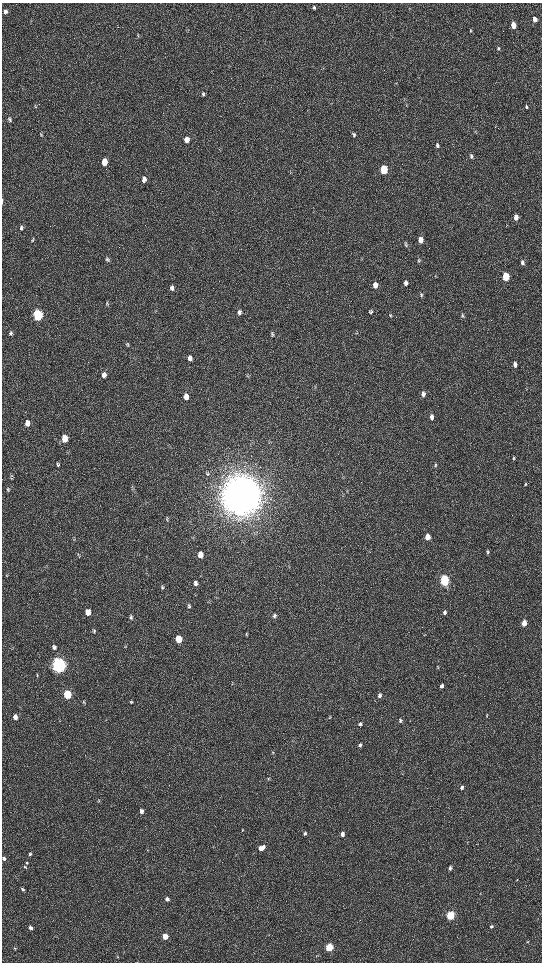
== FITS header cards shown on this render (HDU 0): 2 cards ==
NAXIS1  =                 1080 / length of data axis 1
NAXIS2  =                 1920 / length of data axis 2

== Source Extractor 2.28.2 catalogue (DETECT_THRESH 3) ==
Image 1080 x 1920 px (HDU 0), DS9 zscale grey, zoomed out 1/2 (1 PNG px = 2 x 2 image px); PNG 544 x 964 px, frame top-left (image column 1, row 1919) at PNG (2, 3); no overlay
Background 522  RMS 36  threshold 108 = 3 sigma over >= 5 px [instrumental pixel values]
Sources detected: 121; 5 cannot appear on this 1/2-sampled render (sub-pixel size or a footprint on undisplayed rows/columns) and are not listed; the other 116 listed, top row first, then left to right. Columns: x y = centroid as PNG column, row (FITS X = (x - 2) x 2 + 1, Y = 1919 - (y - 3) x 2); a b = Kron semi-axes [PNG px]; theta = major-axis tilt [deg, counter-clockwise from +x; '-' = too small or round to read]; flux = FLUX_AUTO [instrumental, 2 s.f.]
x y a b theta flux
314 8 4 3 - 1.1e+04
5 11 6 5 - 2.2e+04
534 19 5 4 - 4.8e+04
513 25 5 3 - 1.1e+05
470 30 5 3 - 6.2e+03
138 35 6 3 -84 7.9e+03
498 48 5 4 - 1.0e+04
203 94 5 4 - 1.3e+04
35 106 5 3 - 7.5e+03
526 107 5 3 - 1.1e+04
10 120 6 4 -82 1.1e+04
354 135 6 4 89 1.4e+04
187 140 6 5 - 6.2e+04
437 145 6 4 -78 1.4e+04
471 156 6 3 -89 1.1e+04
104 162 6 4 88 1.1e+05
384 170 6 4 -86 3.7e+05
290 173 3 2 - 5.2e+03
144 179 7 5 89 3.4e+04
2 201 6 2 88 9.7e+03
516 217 5 4 - 4.7e+04
21 228 6 4 84 1.6e+04
32 240 6 4 -54 1.0e+04
421 240 6 4 -90 6.8e+04
405 244 6 4 -89 1.1e+04
107 259 7 5 77 1.4e+04
419 261 5 2 - 6.1e+03
522 262 7 4 -81 2.0e+04
506 276 5 4 - 3.2e+05
406 283 7 4 86 2.4e+04
375 285 7 5 -88 4.8e+04
172 288 6 4 -86 2.6e+04
421 295 5 5 - 1.3e+04
107 304 6 4 -75 9.1e+03
371 311 6 5 - 1.1e+04
239 312 7 5 82 2.2e+04
38 315 6 5 - 9.2e+05
390 315 6 5 - 9.9e+03
462 316 6 4 79 1.0e+04
10 333 5 4 - 1.1e+04
272 335 6 5 - 1.4e+04
190 358 6 5 - 3.5e+04
515 364 6 4 87 2.8e+04
104 375 7 5 87 3.5e+04
423 394 6 4 -88 2.8e+04
186 397 6 5 - 5.0e+04
432 417 5 4 - 3.1e+04
27 423 6 5 - 4.0e+04
65 438 6 5 - 1.2e+05
513 458 5 3 - 9.3e+03
58 464 6 4 -79 1.3e+04
435 465 6 4 69 1.2e+04
207 474 7 5 51 1.6e+04
11 478 6 4 -51 1.0e+04
525 484 5 3 - 6.9e+03
133 487 8 2 -55 9.2e+03
8 490 6 4 -57 1.1e+04
347 491 3 2 - 4.5e+03
241 495 15 13 86 2.8e+07
167 519 7 3 -82 9.6e+03
427 537 6 4 82 7.0e+04
487 552 5 3 - 1.1e+04
200 555 6 5 - 7.1e+04
6 576 4 2 - 4.8e+03
444 580 6 4 85 9.7e+05
196 583 6 4 88 2.1e+04
162 587 6 5 - 1.2e+04
189 607 7 4 51 1.4e+04
88 612 5 4 - 7.8e+04
445 612 6 4 83 1.9e+04
274 616 6 5 - 1.6e+04
131 617 6 4 84 1.4e+04
524 623 5 4 - 7.9e+04
94 631 5 4 - 8.6e+03
246 634 5 3 - 8.1e+03
178 639 5 5 - 1.8e+05
54 647 6 5 - 1.8e+04
59 665 6 5 - 3.9e+06
438 667 6 3 75 6.3e+03
37 675 5 3 - 6.9e+03
442 686 6 4 64 1.9e+04
67 694 5 4 - 4.3e+05
379 695 6 4 70 2.2e+04
131 702 5 4 - 8.2e+03
487 716 5 3 - 5.5e+03
15 717 6 5 - 3.6e+04
329 718 5 2 - 4.3e+03
400 720 5 3 - 8.8e+03
360 724 5 4 - 1.2e+04
360 745 4 4 - 1.7e+04
272 753 4 3 - 5.7e+03
269 779 4 3 - 5.7e+03
462 787 5 3 - 1.9e+04
99 801 3 3 - 5.4e+03
141 811 5 4 - 2.6e+04
242 830 4 3 - 6.3e+03
305 834 5 4 - 1.4e+04
342 834 4 4 - 3.4e+04
261 848 6 4 39 6.2e+04
30 854 4 3 - 8.5e+03
4 859 4 4 - 1.7e+04
27 863 4 3 - 8.2e+03
25 867 5 3 - 7.9e+03
450 868 4 4 - 1.8e+04
517 880 3 2 - 3.6e+03
22 889 4 3 - 1.2e+04
167 899 4 4 - 2.0e+04
450 915 4 4 - 6.0e+05
491 926 4 3 - 1.1e+04
31 928 4 4 - 2.7e+04
165 937 4 4 - 1.0e+05
527 941 4 3 - 5.6e+03
329 947 4 4 - 4.6e+05
15 948 5 3 - 6.9e+03
317 955 5 3 - 5.1e+03
118 956 4 3 - 6.4e+03
At the frame edge (FLAGS 8, measured only in part): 2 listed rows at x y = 2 201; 4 859
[5 sub-pixel or undisplayed-footprint detections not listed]